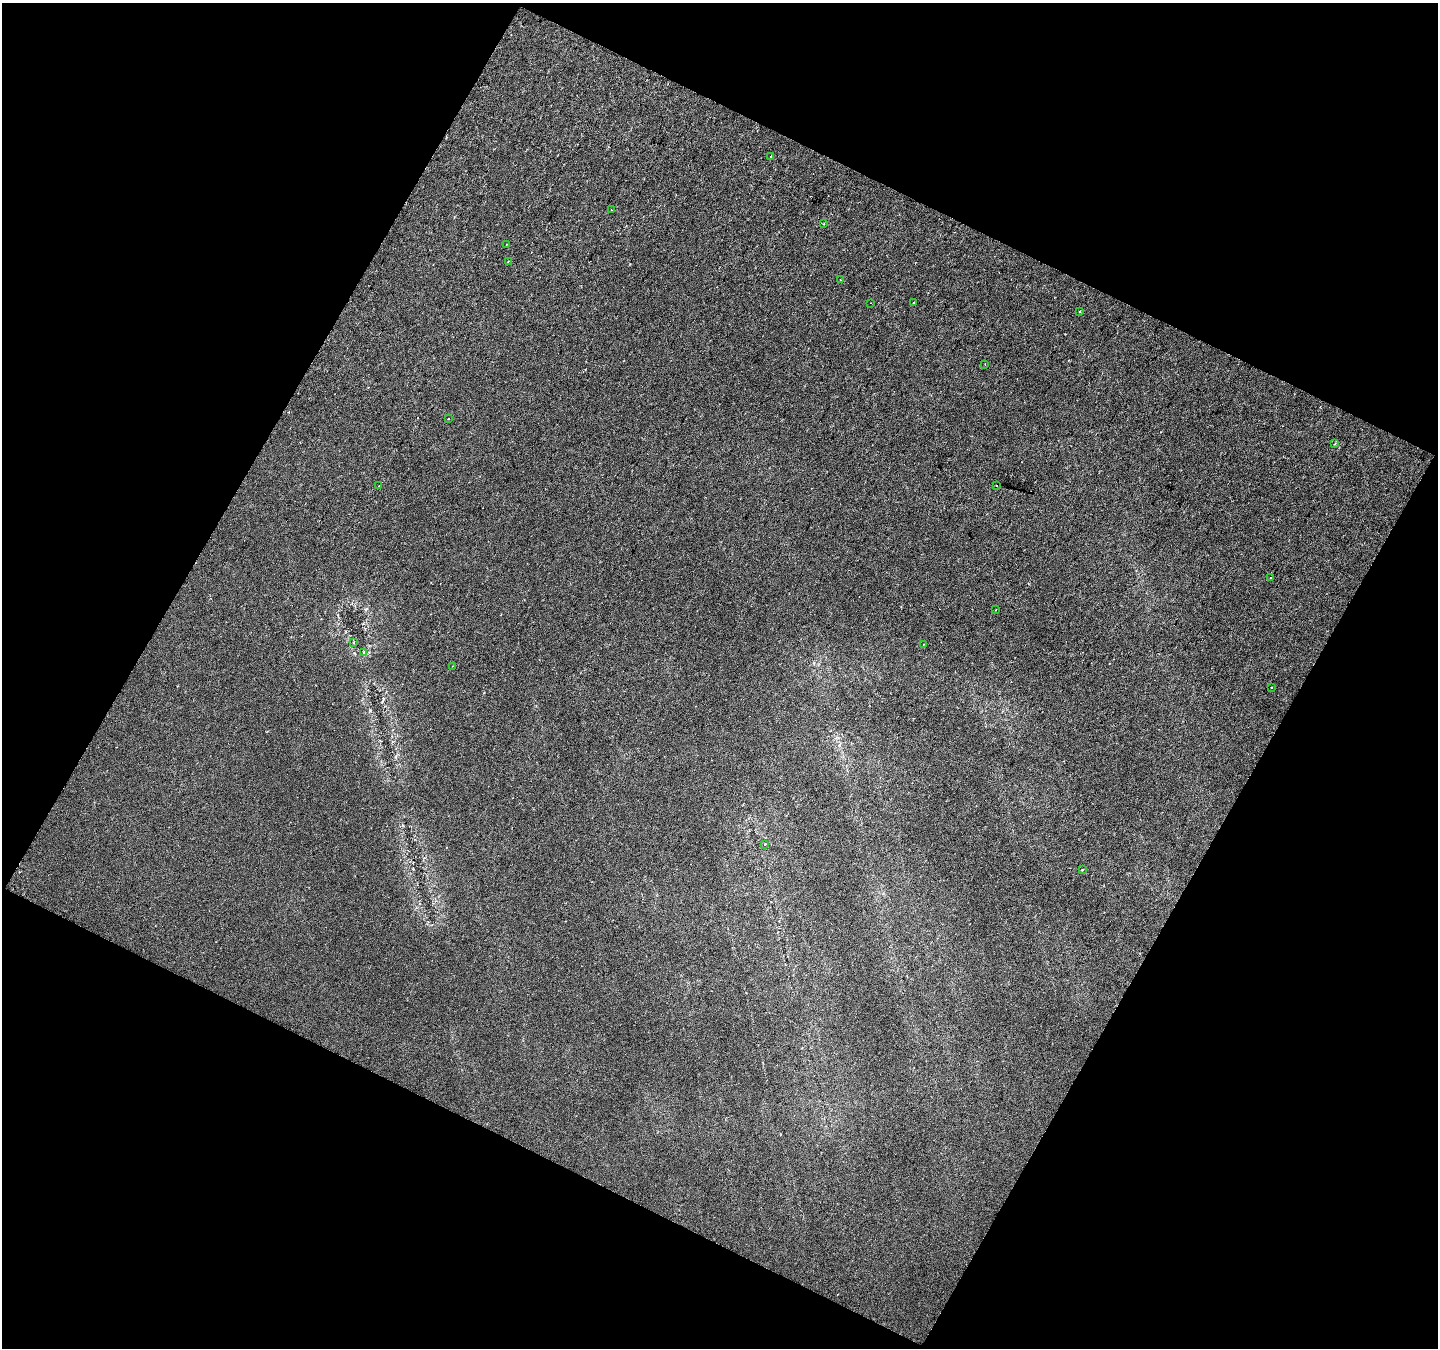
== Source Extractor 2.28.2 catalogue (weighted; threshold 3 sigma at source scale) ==
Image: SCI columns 1-2872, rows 104-2795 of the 2872 x 2916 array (HDU 1 of 3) = the unmasked area's bounding box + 8 px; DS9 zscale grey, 2 x 2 block average (1 PNG px = mean of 2 x 2 image px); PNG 1440 x 1350 px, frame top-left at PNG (2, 3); each listed source drawn as its Kron ellipse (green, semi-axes under 4 px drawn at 4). Shown black and unused: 46% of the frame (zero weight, under 2 of 3 exposures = <1% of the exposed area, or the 3 px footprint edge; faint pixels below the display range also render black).
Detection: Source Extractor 2.28.2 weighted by HDU 2 'WHT'. Background 7.63e-04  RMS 0.0041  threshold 0.0184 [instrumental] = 3 sigma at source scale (4.5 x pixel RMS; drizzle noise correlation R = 1.50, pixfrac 1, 0.0396/0.0396 arcsec/px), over >= 5 px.
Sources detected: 24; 1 cosmic-ray / hot-pixel residue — neither listed nor drawn; the other 23 listed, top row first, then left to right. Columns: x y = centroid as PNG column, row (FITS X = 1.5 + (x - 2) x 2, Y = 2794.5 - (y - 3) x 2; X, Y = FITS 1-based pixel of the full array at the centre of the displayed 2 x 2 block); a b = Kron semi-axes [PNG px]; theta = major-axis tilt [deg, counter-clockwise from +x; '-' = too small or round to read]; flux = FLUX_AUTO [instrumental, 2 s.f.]
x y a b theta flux
771 156 2 2 - 0.64
611 210 2 2 - 0.62
824 224 2 2 - 0.71
506 244 2 2 - 0.39
508 261 2 2 - 5.5
840 280 2 2 - 0.39
870 303 2 2 - 0.8
914 303 2 2 - 0.65
1079 312 2 2 - 0.72
985 364 2 2 - 0.98
448 419 2 2 - 0.37
1334 444 2 2 - 0.48
996 485 2 2 - 0.53
379 486 2 2 - 3.4
1270 578 2 2 - 1.7
996 610 2 2 - 0.43
353 642 3 2 - 0.5
923 644 2 2 - 0.44
364 652 3 2 - 1.8
452 666 2 2 - 0.38
1271 687 2 2 - 1.2
765 844 2 2 - 1.9
1082 869 2 2 - 1.1
Diffuse or blended objects may show on this block-average render without a row.